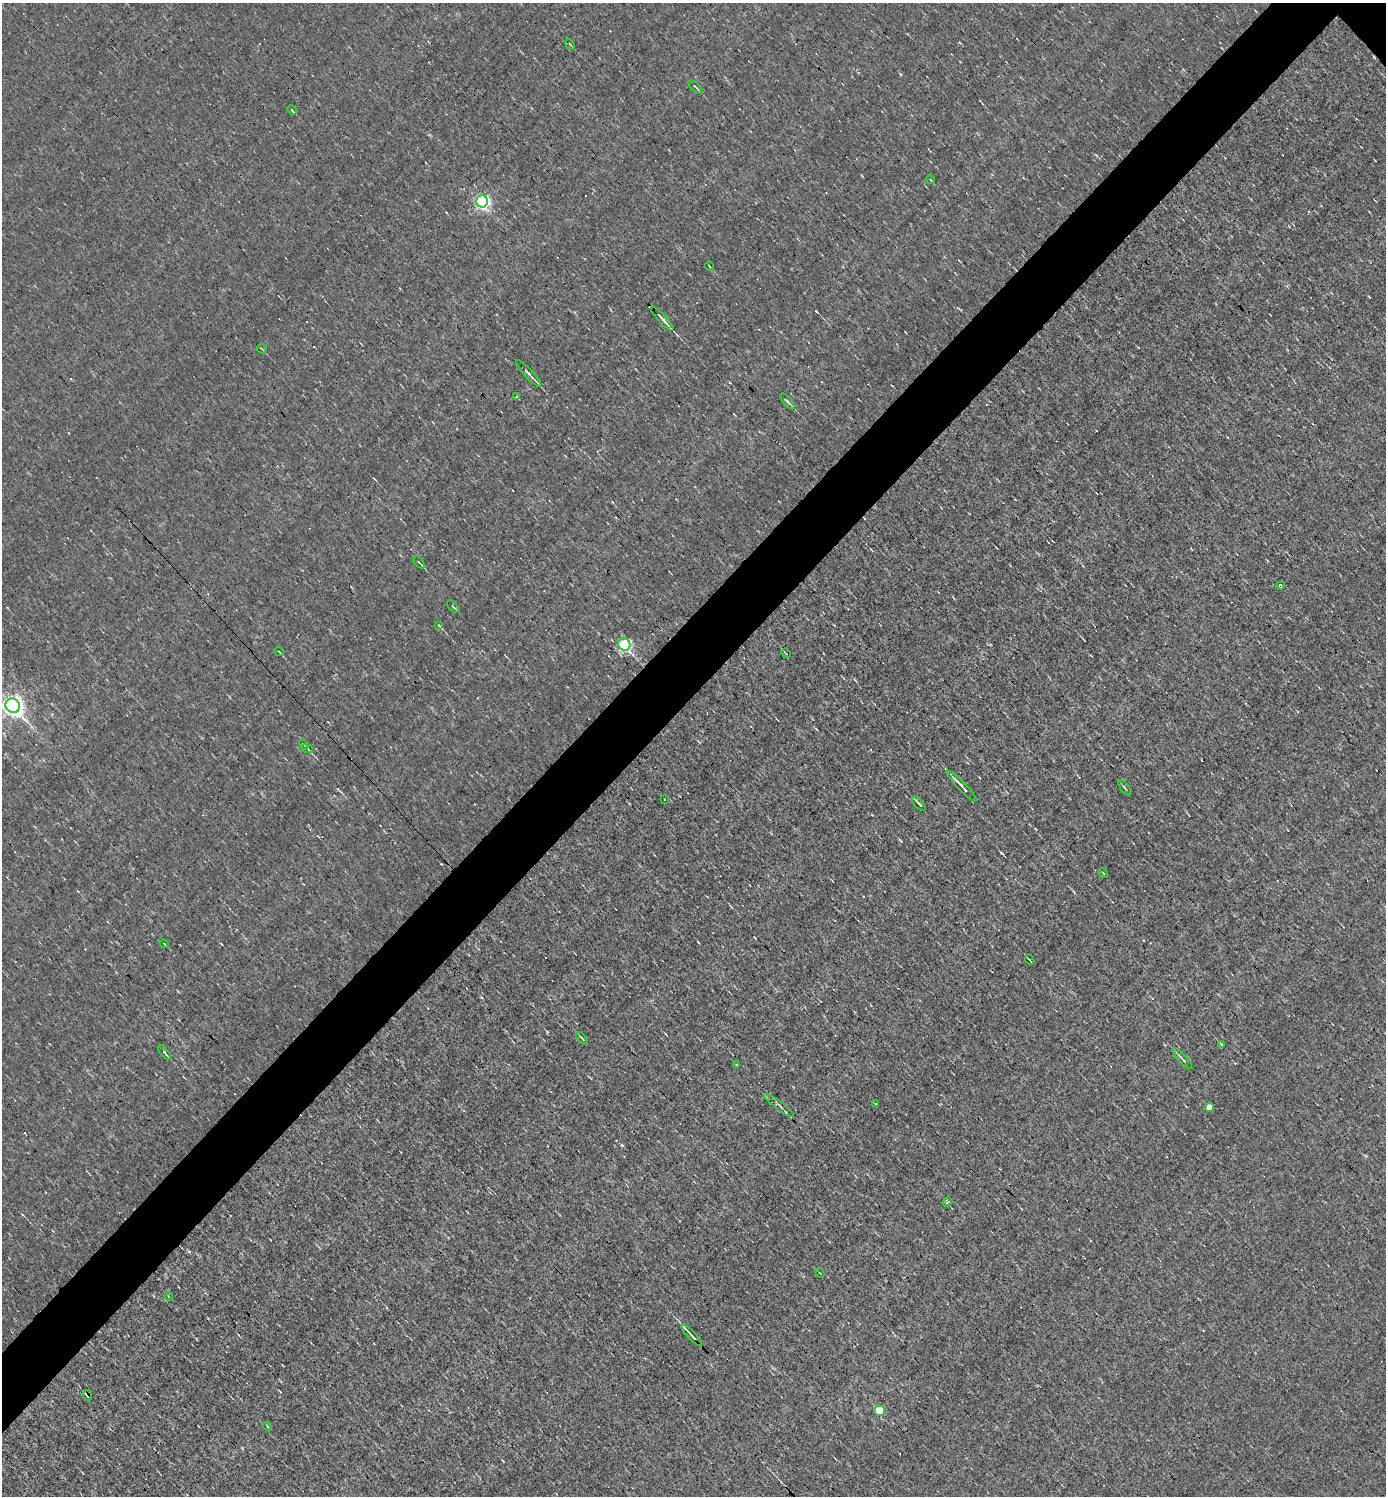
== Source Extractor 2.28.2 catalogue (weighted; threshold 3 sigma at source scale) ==
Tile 7 of 4 x 4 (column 3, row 2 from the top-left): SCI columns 3060-4443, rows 2989-4482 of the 5976 x 5976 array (HDU 1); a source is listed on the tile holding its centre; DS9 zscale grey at full resolution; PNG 1388 x 1498 px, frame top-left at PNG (2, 3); each listed source drawn as its Kron ellipse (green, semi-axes under 4 px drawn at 4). Shown black and unused: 5% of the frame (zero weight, under 3 of 4 exposures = <1% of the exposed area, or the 3 px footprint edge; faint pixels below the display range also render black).
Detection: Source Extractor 2.28.2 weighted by HDU 2 'WHT'; one run over the whole footprint, this tile lists its part. Background 0.0079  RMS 0.058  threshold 0.261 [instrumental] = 3 sigma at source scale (4.5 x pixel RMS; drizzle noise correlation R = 1.50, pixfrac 1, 0.05/0.05 arcsec/px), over >= 5 px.
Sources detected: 54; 10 cosmic-ray / hot-pixel residue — neither listed nor drawn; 1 inside a brighter listed object's ellipse — not listed separately; the other 43 listed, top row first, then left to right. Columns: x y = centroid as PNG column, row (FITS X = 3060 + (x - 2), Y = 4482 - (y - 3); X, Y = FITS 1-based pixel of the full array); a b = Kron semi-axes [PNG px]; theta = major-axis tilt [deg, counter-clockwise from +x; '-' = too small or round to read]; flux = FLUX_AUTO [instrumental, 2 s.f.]
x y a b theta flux
570 44 6 3 -53 6.2
696 87 8 3 -44 9.5
292 110 5 3 - 6.7
930 180 5 3 - 5.1
482 201 6 6 - 1300
709 266 5 3 - 4.7
662 319 16 2 -47 27
262 349 5 2 - 5.5
529 373 18 2 -47 26
517 397 3 3 - 19
787 401 10 3 -47 13
419 562 7 3 -48 7.7
1280 586 4 3 - 17
453 607 8 2 -45 6.9
439 625 3 3 - 5.9
624 644 6 6 - 930
279 652 5 2 - 5.2
786 653 5 2 - 4.1
13 706 7 7 - 3400
304 745 5 3 - 8.1
307 748 6 3 -20 8.2
962 786 20 3 -47 34
1125 788 9 3 -54 8.5
665 799 2 2 - 5.1
919 803 9 2 -46 13
1103 873 5 2 - 3.8
164 944 4 2 - 4.3
1030 960 5 2 - 5.8
582 1038 7 2 -46 7.3
1221 1044 3 2 - 5.1
165 1053 8 3 -52 11
1182 1059 14 3 -46 18
736 1065 4 2 - 4.4
875 1104 3 3 - 6.3
779 1105 18 4 -37 17
1209 1107 4 4 - 52
948 1202 5 3 - 11
820 1273 5 2 - 3.7
168 1296 4 3 - 4.1
692 1335 14 2 -47 30
88 1395 5 4 - 15
879 1411 5 5 - 200
267 1426 4 3 - 5.1
Overlapping masked pixels (flux is a lower limit): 2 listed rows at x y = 1280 586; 88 1395
Isophote crosses this tile's border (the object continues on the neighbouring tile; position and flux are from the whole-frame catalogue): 1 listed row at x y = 13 706
Unlisted compact peaks at least as high as the median listed source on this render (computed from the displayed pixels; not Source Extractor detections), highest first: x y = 1001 853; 547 1032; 901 841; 698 942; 328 722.